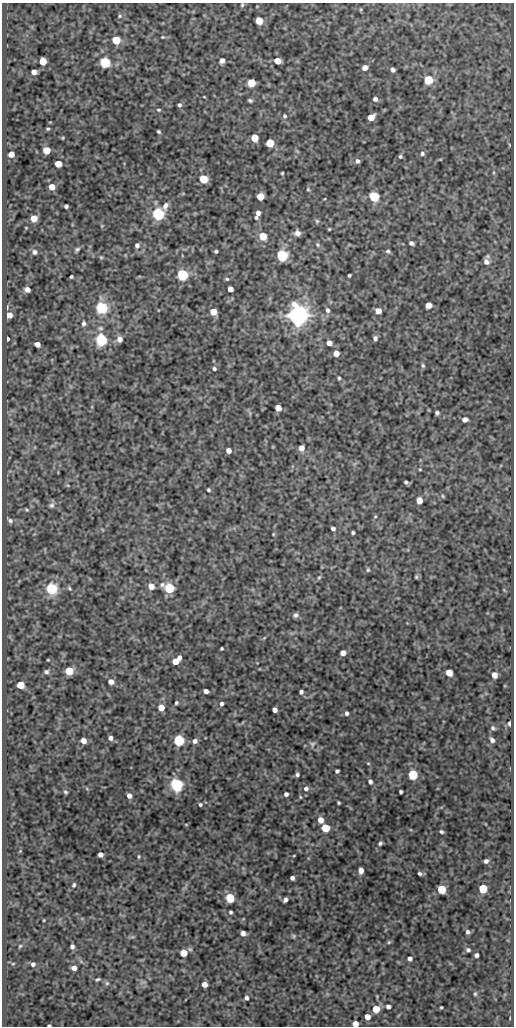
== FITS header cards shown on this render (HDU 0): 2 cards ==
NAXIS1  =                  512
NAXIS2  =                 1024

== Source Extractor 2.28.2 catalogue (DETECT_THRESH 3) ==
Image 512 x 1024 px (HDU 0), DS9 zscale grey, 1 PNG px = 1 image px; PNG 516 x 1028 px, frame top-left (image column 1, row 1024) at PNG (2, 3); no overlay
Background 76.9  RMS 0.5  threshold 1.5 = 3 sigma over >= 5 px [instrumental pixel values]
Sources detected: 194; all 194 listed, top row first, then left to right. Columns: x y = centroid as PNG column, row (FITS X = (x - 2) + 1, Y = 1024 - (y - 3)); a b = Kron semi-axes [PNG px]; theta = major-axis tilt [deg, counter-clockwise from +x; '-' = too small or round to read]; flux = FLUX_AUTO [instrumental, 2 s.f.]
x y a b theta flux
242 5 5 4 - 44
120 16 6 4 23 49
259 21 5 5 - 950
163 37 4 4 - 31
116 40 5 5 - 1500
43 61 5 5 - 720
222 61 5 4 - 150
277 61 5 5 - 470
105 62 5 5 - 4000
365 68 5 5 - 230
393 70 4 4 - 100
34 72 5 4 - 240
428 80 5 5 - 2100
251 83 5 5 - 1300
204 97 4 2 - 24
375 99 5 5 - 100
250 100 5 4 - 61
179 105 5 4 - 64
159 110 5 4 - 45
285 116 6 6 - 68
371 117 5 5 - 530
48 129 4 3 - 42
158 132 4 3 - 50
63 138 5 3 - 30
255 138 5 5 - 940
270 143 5 5 - 1300
46 150 5 5 - 840
422 153 6 5 - 68
11 154 5 5 - 380
400 156 4 4 - 50
357 161 5 5 - 100
58 164 5 5 - 640
282 173 3 3 - 35
203 179 5 5 - 1600
52 187 5 5 - 360
308 189 5 4 - 41
260 196 5 5 - 800
374 197 5 5 - 3300
66 206 4 4 - 79
165 206 11 7 73 170
258 213 5 4 - 150
158 214 5 5 - 6700
34 218 5 5 - 550
256 218 4 3 - 52
317 221 5 5 - 54
329 229 3 3 - 31
297 233 6 6 - 150
263 236 5 5 - 970
411 243 5 4 - 96
137 245 6 5 - 93
317 245 6 5 - 59
77 249 6 5 - 63
216 251 4 3 - 55
388 251 5 4 - 61
35 252 7 6 - 100
282 255 5 5 - 5400
101 257 5 4 - 37
486 262 8 7 - 160
182 275 5 5 - 5100
349 275 3 3 - 46
71 277 3 3 - 46
227 279 5 4 - 47
230 289 5 4 - 240
27 290 5 4 - 220
429 305 5 5 - 360
7 307 5 3 - 40
102 308 6 5 - 6000
328 310 7 5 -66 97
378 311 5 5 - 380
213 312 5 5 - 520
9 315 5 5 - 300
298 315 7 6 - 37000
83 323 6 5 - 82
375 338 5 5 - 91
7 339 4 3 - 80
120 339 6 6 - 200
101 340 6 5 - 5800
329 343 5 5 - 180
37 344 5 4 - 220
336 353 5 5 - 310
423 366 6 4 -73 57
214 369 4 4 - 65
339 378 4 4 - 46
278 408 5 5 - 400
437 413 4 4 - 67
465 419 5 4 - 180
302 448 5 5 - 270
229 451 4 4 - 230
420 469 4 3 - 29
406 482 4 3 - 58
67 485 6 3 -18 37
208 490 3 3 - 53
443 496 5 4 - 40
419 500 5 5 - 410
51 505 8 7 - 100
26 510 6 5 - 48
375 516 5 3 - 31
10 521 9 6 -37 120
333 528 4 4 - 94
353 533 3 3 - 55
273 534 4 4 - 29
368 570 5 4 - 46
319 577 6 5 - 48
416 577 5 4 - 40
151 586 5 5 - 330
69 588 7 5 -46 61
169 588 6 5 - 2900
52 589 6 5 - 4800
295 615 6 5 - 94
264 638 6 3 20 33
222 648 3 3 - 39
343 653 5 4 - 280
179 657 4 4 - 99
48 660 3 2 - 27
175 661 6 5 - 570
69 671 5 5 - 1400
46 672 6 5 - 85
449 673 5 5 - 570
494 675 6 5 - 240
111 682 5 4 - 240
20 685 5 5 - 730
206 691 5 4 - 180
301 692 4 4 - 81
176 703 4 4 - 52
221 704 5 4 - 79
161 708 5 5 - 430
275 710 4 4 - 190
347 713 4 4 - 88
509 723 5 3 - 82
493 728 7 5 -38 65
110 738 5 4 - 100
179 740 5 5 - 4200
492 740 5 4 - 110
83 741 5 4 - 290
195 741 5 5 - 130
312 744 9 7 73 93
368 763 5 3 - 30
337 771 4 3 - 66
297 774 4 4 - 70
413 775 5 5 - 2800
370 782 5 4 - 87
177 785 6 5 - 8400
306 789 6 5 - 98
65 792 5 3 - 48
401 792 3 3 - 60
286 794 4 4 - 90
129 796 5 5 - 160
300 797 5 3 - 30
339 803 3 3 - 41
200 804 5 4 - 51
321 820 5 5 - 350
186 824 5 3 - 26
325 828 5 5 - 1200
441 832 4 3 - 57
380 843 4 3 - 62
100 855 4 4 - 170
294 855 4 3 - 25
139 856 5 3 - 40
486 861 4 4 - 100
361 870 5 4 - 210
419 873 5 4 - 62
292 878 4 4 - 100
74 885 6 4 69 62
483 888 5 5 - 1100
442 889 5 5 - 1300
230 898 6 5 - 1300
285 900 5 4 - 95
231 912 3 3 - 54
44 920 4 2 - 25
468 932 5 5 - 74
243 933 5 4 - 170
294 936 5 5 - 48
389 942 5 4 - 38
20 946 5 3 - 35
72 947 4 4 - 79
468 950 5 5 - 73
184 953 5 5 - 670
476 955 4 4 - 110
410 958 4 4 - 100
13 964 5 3 - 31
33 964 4 4 - 94
74 968 5 4 - 190
98 979 5 3 - 47
107 983 6 5 - 60
204 984 5 4 - 230
475 994 6 5 - 49
246 998 4 4 - 79
388 1007 4 4 - 110
441 1007 3 2 - 33
376 1009 5 5 - 750
367 1017 5 4 - 340
510 1018 3 2 - 23
355 1024 5 4 - 320
49 1025 3 2 - 41
At the frame edge (FLAGS 8, measured only in part): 3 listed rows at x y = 242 5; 355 1024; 49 1025